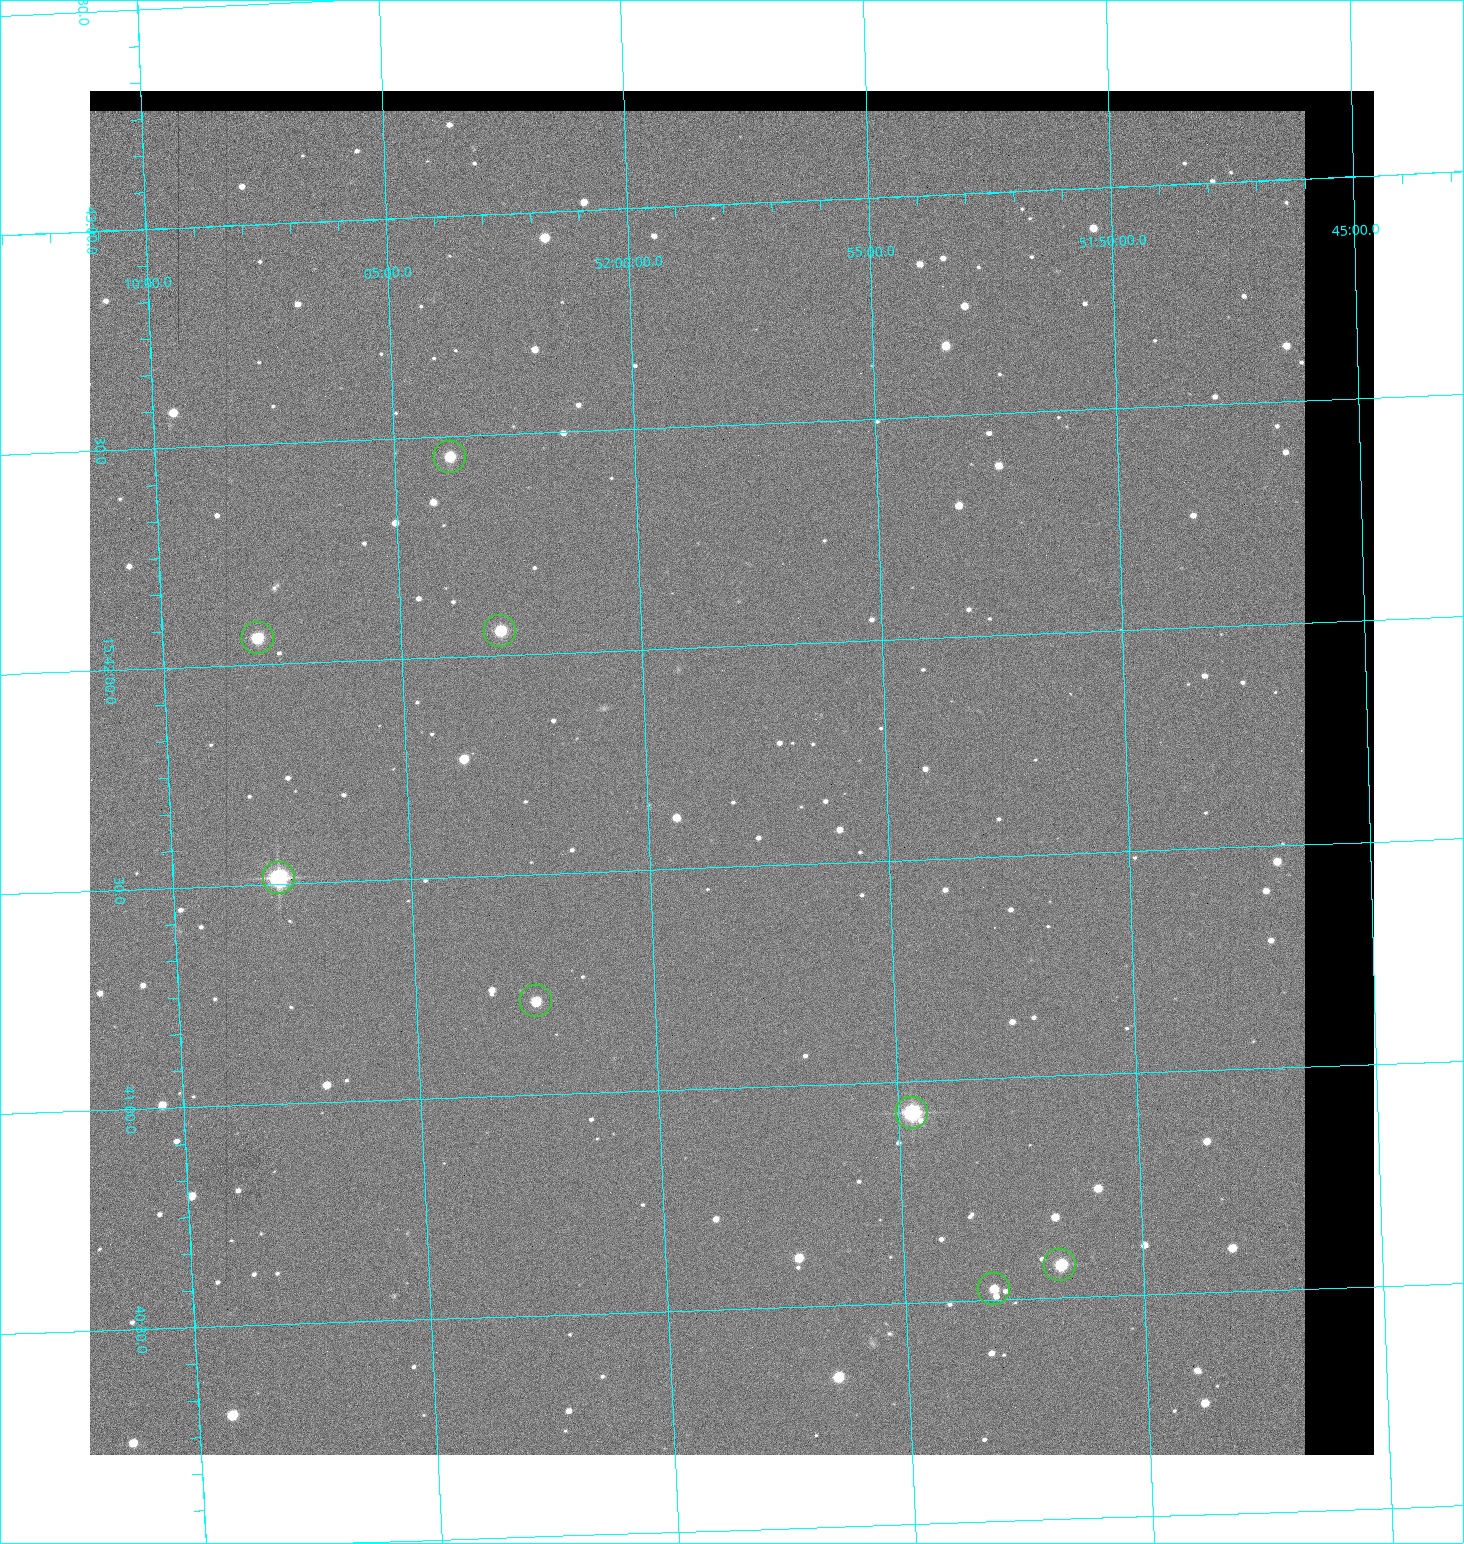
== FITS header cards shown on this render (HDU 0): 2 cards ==
NAXIS1  =                 1284 / length of data axis 1
NAXIS2  =                 1364 / length of data axis 2

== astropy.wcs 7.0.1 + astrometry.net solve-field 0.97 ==
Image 1284 x 1364 px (HDU 0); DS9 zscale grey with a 90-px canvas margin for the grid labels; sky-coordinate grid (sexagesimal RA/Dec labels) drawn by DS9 from the SOLVED WCS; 8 Tycho-2 reference stars matched to detected sources circled (green)
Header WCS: RA---TAN/DEC--TAN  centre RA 15:41:43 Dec +51:58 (235.43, +51.97 deg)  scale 1.26 arcsec/px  FOV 26.9' x 28.5'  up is +92 deg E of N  parity flipped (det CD > 0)
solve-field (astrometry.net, Tycho-2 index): VERIFIED the header's WCS against the Tycho-2 star catalogue (8 matches, 0 conflicts) and refined it, rather than solving blind
Solved WCS: RA---TAN-SIP/DEC--TAN-SIP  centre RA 15:41:43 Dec +51:58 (235.43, +51.97 deg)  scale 1.25 arcsec/px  FOV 26.8' x 28.5'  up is +92 deg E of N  parity flipped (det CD > 0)
The solver's refit moves the header's centre by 0.37 arcsec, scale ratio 0.9967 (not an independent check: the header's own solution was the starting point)
Tycho-2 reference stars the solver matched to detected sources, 8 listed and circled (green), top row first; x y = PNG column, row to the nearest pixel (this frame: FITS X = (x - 90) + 1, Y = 1364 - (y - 91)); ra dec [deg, ICRS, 3 dp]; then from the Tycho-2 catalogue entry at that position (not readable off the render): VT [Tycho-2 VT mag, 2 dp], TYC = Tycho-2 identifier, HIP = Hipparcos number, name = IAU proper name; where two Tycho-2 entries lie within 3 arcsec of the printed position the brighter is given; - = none
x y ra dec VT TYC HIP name
450 457 235.614 +52.064 11.61 3489-1132-1 - -
500 631 235.514 +52.049 11.19 3489-1407-1 - -
258 638 235.515 +52.133 11.12 3489-1380-1 - -
279 878 235.378 +52.130 9.31 3489-1322-1 76850 -
536 1001 235.303 +52.042 11.52 3489-958-1 - -
912 1113 235.232 +51.912 9.59 3489-824-1 - -
1060 1265 235.143 +51.862 10.97 3489-1016-1 - -
994 1289 235.131 +51.886 12.29 3489-908-1 - -